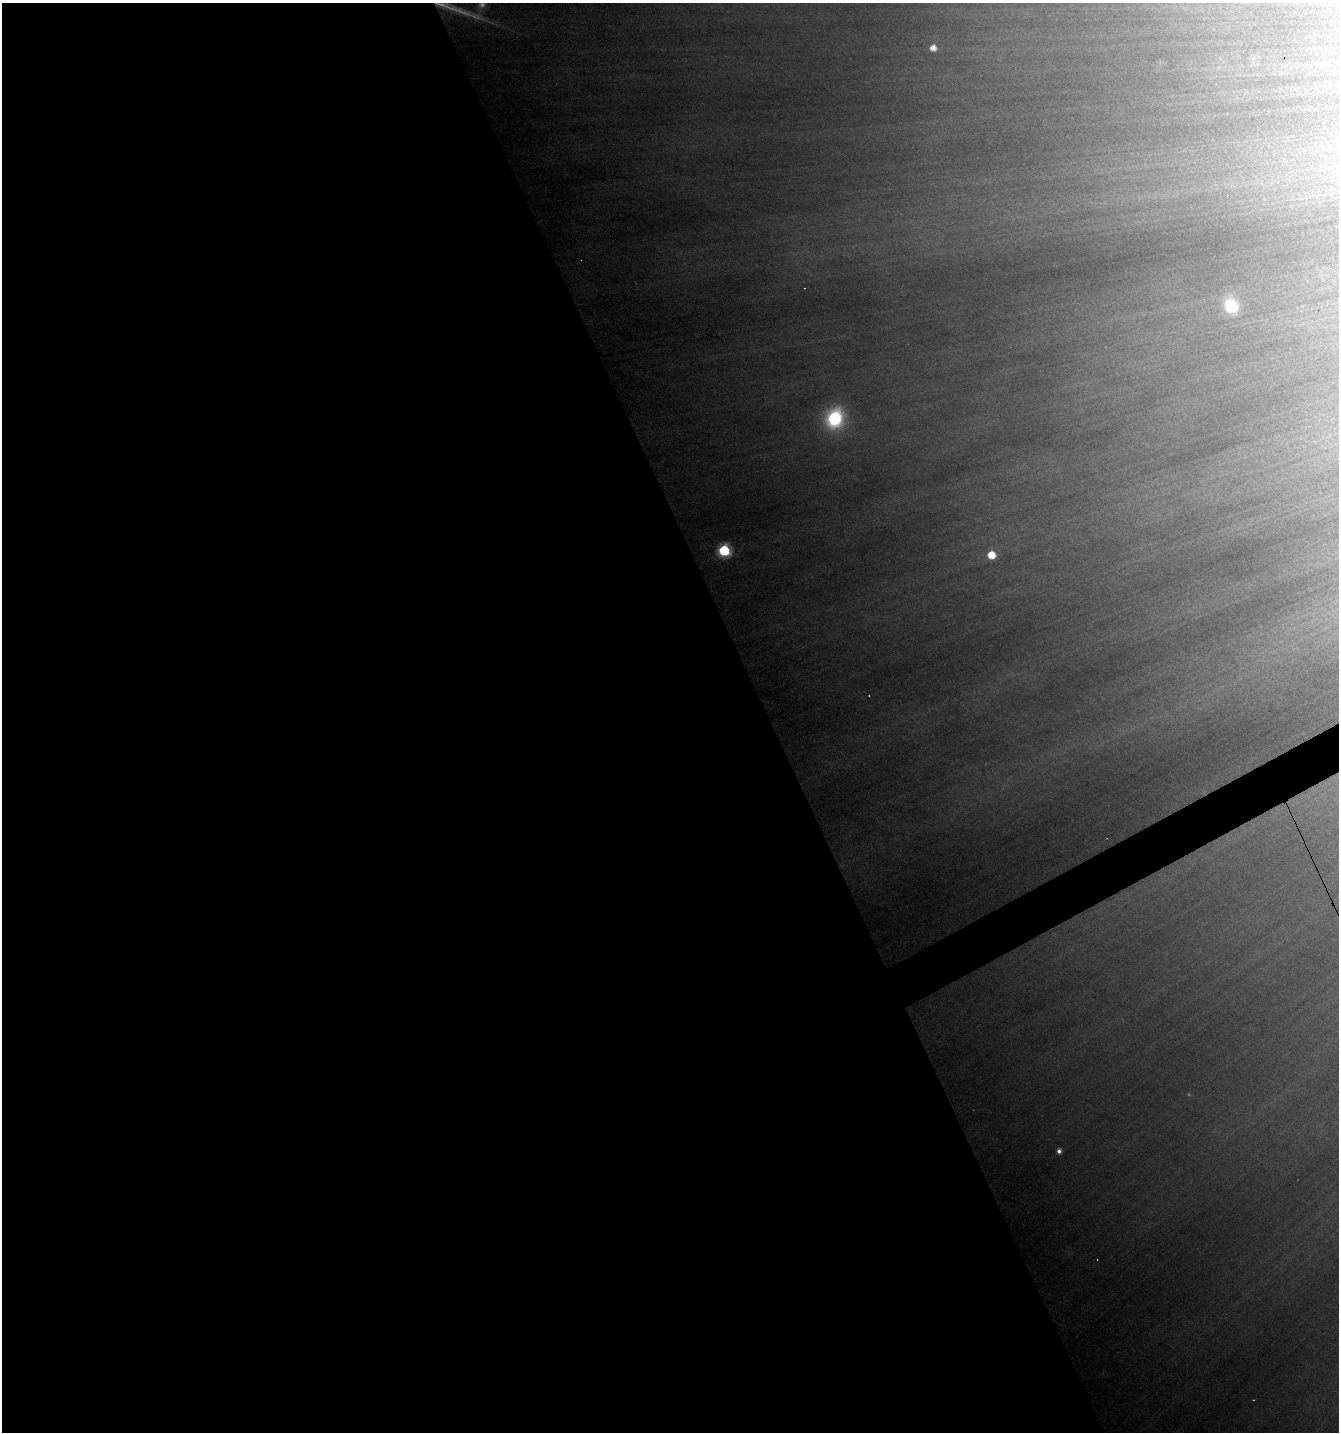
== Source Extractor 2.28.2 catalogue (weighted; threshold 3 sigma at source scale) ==
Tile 9 of 4 x 4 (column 1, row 3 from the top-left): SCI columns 93-1429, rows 1431-2860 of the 5592 x 5719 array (HDU 1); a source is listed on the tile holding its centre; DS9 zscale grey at full resolution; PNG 1341 x 1434 px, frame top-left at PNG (2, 3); no overlay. Shown black and unused: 58% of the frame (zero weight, under 4 of 7 exposures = <1% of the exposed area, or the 3 px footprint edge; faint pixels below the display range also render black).
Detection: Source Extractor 2.28.2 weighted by HDU 2 'WHT'; one run over the whole footprint, this tile lists its part. Background 0.332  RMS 0.014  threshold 0.0581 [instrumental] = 3 sigma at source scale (4.09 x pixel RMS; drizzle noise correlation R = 1.36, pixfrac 0.8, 0.0396/0.0396 arcsec/px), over >= 5 px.
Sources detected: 15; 2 too faint to see at this stretch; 7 cosmic-ray / hot-pixel residue — not listed; the other 6 listed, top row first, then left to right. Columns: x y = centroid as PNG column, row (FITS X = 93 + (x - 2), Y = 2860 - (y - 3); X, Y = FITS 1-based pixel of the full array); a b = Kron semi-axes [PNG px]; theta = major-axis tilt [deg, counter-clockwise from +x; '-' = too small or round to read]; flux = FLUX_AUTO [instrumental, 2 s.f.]
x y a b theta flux
933 48 6 5 - 13
1231 306 15 13 -63 55
835 418 21 17 67 110
724 550 7 6 - 160
991 555 5 5 - 34
1059 1151 5 5 - 5.5